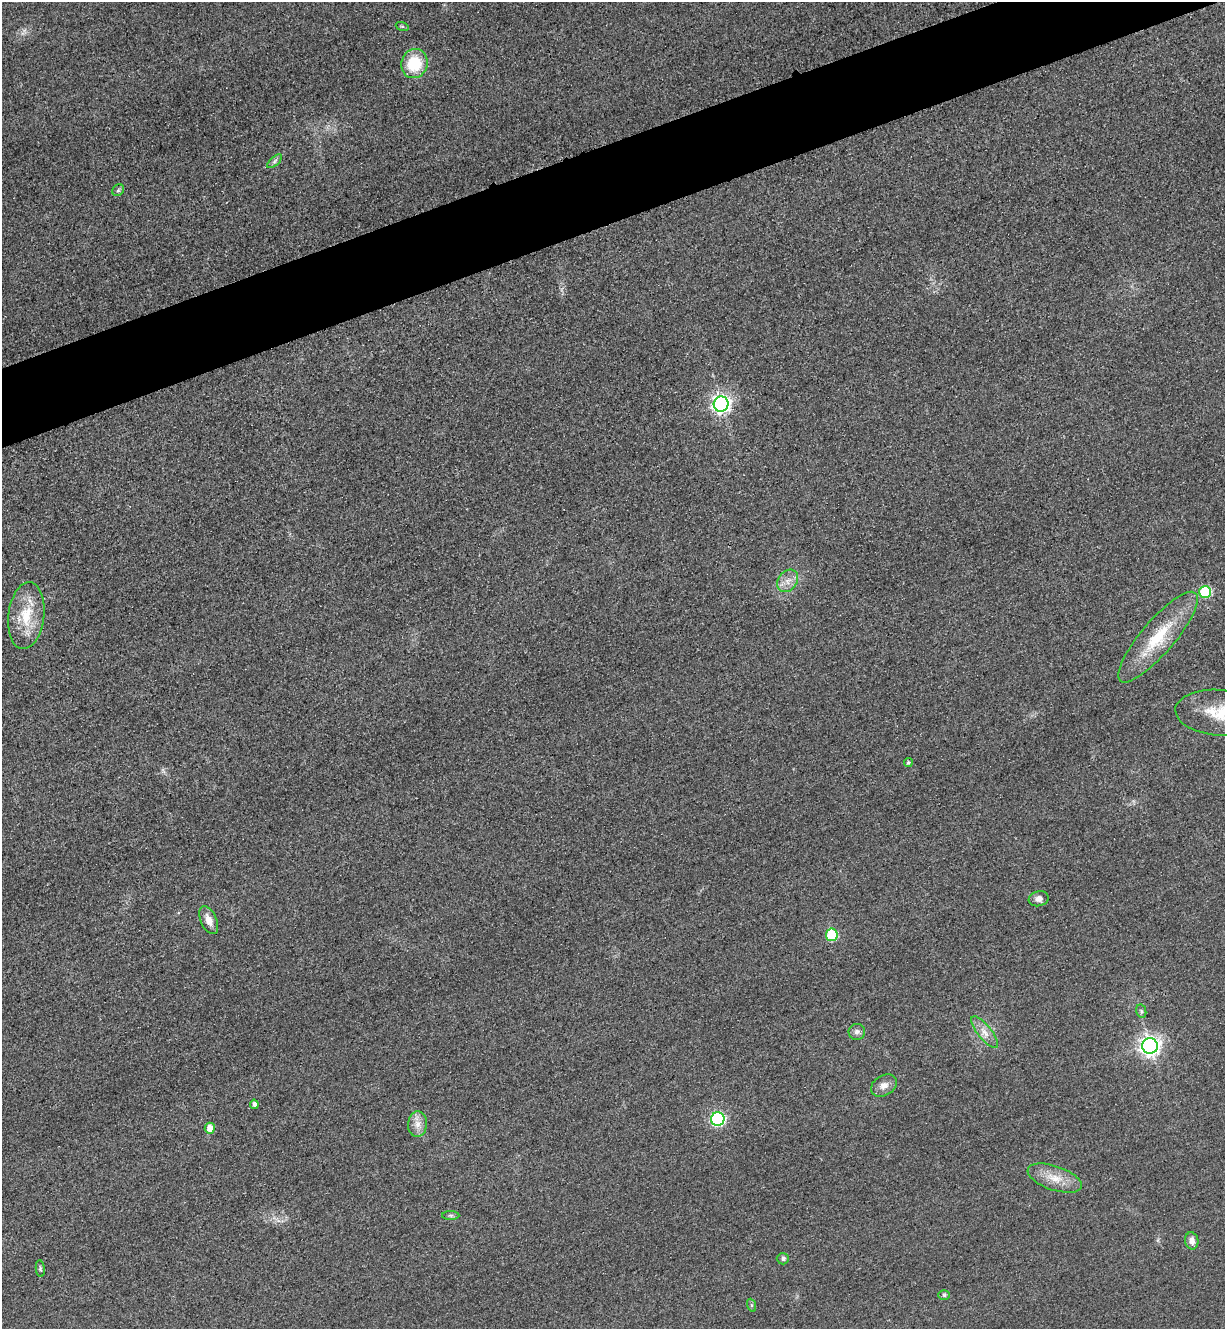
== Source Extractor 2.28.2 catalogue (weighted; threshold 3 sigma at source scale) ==
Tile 10 of 4 x 4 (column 2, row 3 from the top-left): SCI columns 1516-2738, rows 1357-2683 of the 5349 x 5365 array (HDU 1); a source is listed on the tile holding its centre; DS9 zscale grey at full resolution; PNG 1227 x 1331 px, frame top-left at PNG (2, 2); each listed source drawn as its Kron ellipse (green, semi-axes under 4 px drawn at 4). Shown black and unused: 5% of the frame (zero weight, under 3 of 4 exposures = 3% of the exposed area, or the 3 px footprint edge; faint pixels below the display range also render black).
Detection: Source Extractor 2.28.2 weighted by HDU 2 'WHT'; one run over the whole footprint, this tile lists its part. Background 0.0587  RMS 0.017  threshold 0.0753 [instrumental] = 3 sigma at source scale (4.5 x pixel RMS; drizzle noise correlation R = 1.50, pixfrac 1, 0.05/0.05 arcsec/px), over >= 5 px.
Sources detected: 30; all 30 listed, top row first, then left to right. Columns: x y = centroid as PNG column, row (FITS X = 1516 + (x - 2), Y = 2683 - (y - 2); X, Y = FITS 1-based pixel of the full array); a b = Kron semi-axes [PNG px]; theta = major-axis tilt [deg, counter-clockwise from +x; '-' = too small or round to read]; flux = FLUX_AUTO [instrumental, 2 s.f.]
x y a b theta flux
402 26 6 4 -18 2.2
414 63 14 13 - 65
275 161 9 4 42 3.8
118 190 6 5 - 3.1
721 404 7 7 - 710
788 581 12 9 52 14
1205 592 6 6 - 110
26 616 33 18 83 61
1158 637 58 16 50 87
1219 713 43 23 -4 73
908 763 4 4 - 2.8
1039 899 10 7 12 9.3
209 920 15 8 -67 16
832 935 6 6 - 110
1141 1011 7 5 -77 2.9
857 1032 8 8 - 7.3
984 1032 19 7 -51 16
1150 1046 8 7 - 950
884 1086 14 10 30 12
254 1104 4 4 - 5.9
718 1119 7 6 - 260
417 1124 13 9 86 14
210 1128 5 5 - 20
1055 1178 28 12 -19 31
451 1215 9 4 0 3.4
1192 1241 8 6 -79 9.6
783 1259 6 5 - 4.9
40 1269 8 4 -84 3
944 1295 6 5 - 3
751 1305 7 4 -71 2.6
Isophote crosses this tile's border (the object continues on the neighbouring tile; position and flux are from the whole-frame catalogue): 1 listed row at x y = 1219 713